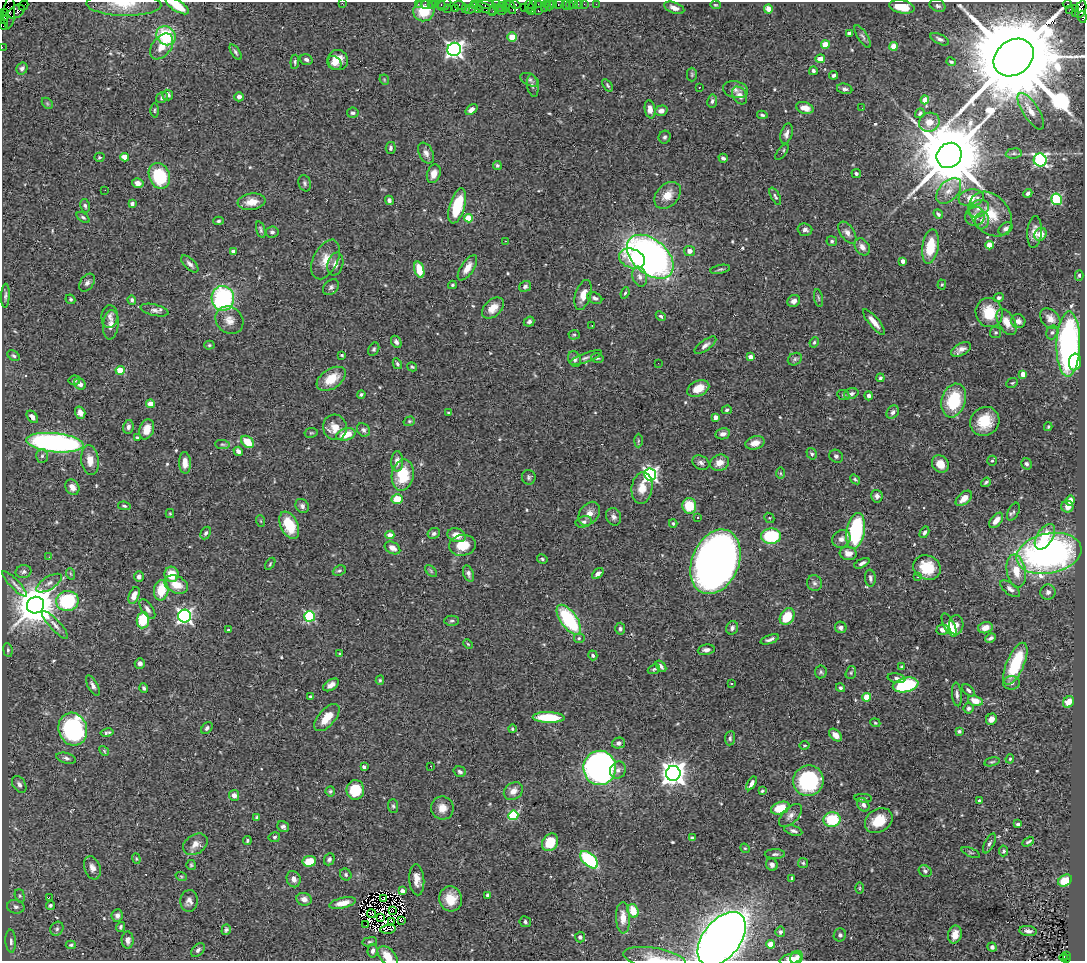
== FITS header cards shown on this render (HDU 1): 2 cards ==
NAXIS1  =                 1083
NAXIS2  =                  959

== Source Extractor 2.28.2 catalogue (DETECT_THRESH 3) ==
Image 1083 x 959 px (HDU 1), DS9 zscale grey, 1 PNG px = 1 image px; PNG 1087 x 963 px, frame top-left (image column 1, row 959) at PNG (2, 2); each listed source drawn as its Kron ellipse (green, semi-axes under 4 px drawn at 4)
Background 0.693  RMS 0.037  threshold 0.111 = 3 sigma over >= 5 px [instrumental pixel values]
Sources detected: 570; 3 with non-positive FLUX_AUTO (blend fragments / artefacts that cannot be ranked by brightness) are neither listed nor drawn; of the other 567, the 500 brightest by FLUX_AUTO listed and drawn (67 fainter detections omitted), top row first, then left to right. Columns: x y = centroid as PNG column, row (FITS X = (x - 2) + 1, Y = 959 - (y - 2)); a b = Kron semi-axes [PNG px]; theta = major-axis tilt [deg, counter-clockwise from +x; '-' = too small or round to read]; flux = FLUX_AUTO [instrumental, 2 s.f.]
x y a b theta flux
342 3 2 2 - 62
124 4 37 11 -1 56
418 4 2 2 - 23
425 4 2 2 - 28
431 4 2 2 - 40
435 4 3 3 - 40
441 4 4 3 - 70
496 4 4 2 - 130
507 4 3 2 - 29
515 4 5 3 - 130
538 4 3 2 - 48
547 4 3 2 - 67
554 4 2 2 - 27
559 4 5 3 - 72
574 4 3 3 - 57
579 4 3 2 - 20
584 4 2 2 - 24
596 4 2 2 - 6.2
1067 4 4 3 - 230
444 5 7 5 34 150
460 5 6 4 -19 80
474 5 4 2 - 54
486 5 8 4 -1 170
550 5 5 3 - 77
566 5 5 2 - 20
715 5 5 4 - 3.1
24 6 5 2 - 45
177 6 13 5 -32 40
529 6 6 2 90 81
569 6 2 2 - 8.8
938 6 8 6 -24 7.6
501 7 5 3 - 230
511 7 7 3 -64 160
524 7 2 2 - 43
532 7 8 3 67 160
544 7 3 2 - 55
902 7 13 6 -12 53
471 8 7 3 43 68
478 8 4 3 - 120
484 8 13 3 -26 380
505 8 4 2 - 78
674 8 10 5 -20 14
1076 8 3 3 - 250
447 9 3 2 - 44
455 9 3 3 - 94
465 9 3 2 - 79
768 9 4 4 - 37
1070 9 2 2 - 11
1081 9 9 5 72 410
494 10 6 2 56 61
501 10 5 3 - 200
16 11 9 6 30 370
424 11 11 10 - 75
532 11 3 3 - 140
538 11 3 2 - 120
5 13 3 2 - 33
9 13 16 6 86 410
1075 13 2 2 - 18
4 17 4 2 - 40
1082 17 6 4 -82 150
3 20 3 3 - 58
4 25 5 4 - 140
849 34 4 4 - 8
166 36 10 9 - 140
512 37 4 4 - 78
863 37 13 5 -58 7.4
940 39 10 5 -27 7.8
825 45 4 4 - 62
162 46 14 9 53 35
894 46 4 4 - 49
2 47 2 2 - 18
454 49 7 6 - 1000
236 52 9 4 -56 5.8
1014 57 21 17 37 80000
306 59 6 5 - 8.2
820 59 5 4 - 35
338 60 10 10 - 30
295 62 7 4 85 4.6
951 62 5 3 - 5.5
334 63 8 6 -47 16
22 68 6 5 - 7.4
813 71 4 4 - 5.4
692 74 7 5 -90 4
834 75 4 3 - 5.7
384 80 5 4 - 2.9
530 80 10 6 -26 6.6
608 85 7 3 -56 3.7
533 86 11 5 -81 7.5
699 87 3 2 - 12
845 89 8 5 -11 7.7
735 90 13 8 -12 12
168 95 5 5 - 11
740 95 9 6 -60 17
239 97 5 4 - 10
162 98 6 5 - 6
925 100 4 4 - 42
712 101 6 5 - 5.4
47 103 6 4 -45 3.3
805 108 9 5 -16 26
862 108 2 2 - 3.5
650 109 9 5 -80 16
154 110 7 3 90 3.2
471 110 7 4 37 15
661 111 6 5 - 14
1031 111 21 8 -58 28
353 113 6 5 - 5.7
920 113 5 4 - 5
762 115 5 3 - 4.4
929 122 10 9 - 29
786 134 10 5 73 10
665 137 6 6 - 5.5
391 148 6 5 - 6.4
782 152 9 3 53 4.5
426 153 11 7 -63 12
1014 153 8 5 6 5.5
949 155 13 12 - 32000
99 157 5 4 - 3.7
125 157 4 4 - 49
723 158 4 3 - 5.6
1040 160 6 6 - 450
497 165 4 4 - 4.1
856 173 5 4 - 5.4
434 174 9 6 69 22
159 176 13 10 -67 150
138 183 6 5 - 15
305 183 8 6 -73 5.9
105 190 2 2 - 19
949 191 15 9 46 25
1028 193 5 3 - 6.1
668 195 15 11 46 35
775 196 9 4 -62 4.7
971 198 12 8 9 31
1057 199 6 5 - 190
389 200 5 4 - 6.7
251 202 14 8 8 32
132 204 4 4 - 7.3
85 206 7 4 -75 5.1
457 206 18 7 74 120
978 209 11 8 26 16
938 214 5 3 - 4.9
991 214 25 18 -49 69
975 216 10 9 - 19
83 217 7 4 -36 4.7
468 218 4 4 - 64
218 221 5 4 - 4.3
982 221 9 7 71 13
1006 229 8 5 41 7.6
261 230 9 4 -73 5
805 230 7 6 - 8.8
272 232 6 5 - 6.2
1034 232 16 7 85 22
847 233 12 7 -55 14
1041 234 7 5 50 26
505 241 3 2 - 3.5
832 241 5 5 - 4.5
989 245 4 4 - 45
862 247 9 7 -56 14
930 247 17 8 81 78
234 251 4 4 - 18
689 251 5 5 - 14
650 257 27 17 -41 1300
326 259 21 12 64 36
632 259 13 9 -21 48
903 261 4 4 - 9.3
190 264 11 5 -45 11
335 264 12 7 75 16
467 268 14 6 56 22
720 269 10 4 11 4.8
419 270 8 4 -73 53
1079 275 5 4 - 3.6
640 277 10 7 -72 13
87 283 10 6 54 8.5
942 284 5 4 - 2.8
452 285 4 3 - 3.5
525 286 6 5 - 6.8
331 287 9 6 42 8
625 293 6 4 69 3.5
583 295 15 7 72 28
5 296 12 4 87 6.3
223 298 12 11 - 320
595 298 8 5 -26 7
818 298 9 3 -79 3.7
999 298 5 4 - 6.3
70 299 5 4 - 4.4
132 300 4 4 - 6.6
794 301 6 5 - 12
493 308 13 8 42 26
154 310 14 5 -14 11
989 313 15 13 -72 77
661 316 5 4 - 5.3
110 317 11 8 87 11
1050 319 12 8 -48 18
229 320 15 13 -43 25
1018 321 7 7 - 13
529 322 5 5 - 6.6
874 322 16 5 -50 22
1007 322 14 8 -60 34
111 325 15 7 85 18
592 325 3 2 - 3.1
1052 332 7 5 72 5.5
996 333 5 5 - 4.3
574 335 5 5 - 4.1
396 342 6 5 - 7.6
814 342 5 3 - 3.4
1068 344 32 12 89 660
209 345 5 4 - 3.5
705 345 13 5 36 10
374 349 7 5 62 4.4
961 349 11 5 30 15
342 355 3 3 - 3
14 356 7 4 -37 4.8
750 357 4 3 - 18
586 358 17 5 20 9.6
597 358 6 5 - 3.8
575 359 8 6 -67 8.6
795 359 7 6 - 6.3
1075 362 8 6 84 38
658 363 2 2 - 3.6
397 364 6 4 -60 4.7
412 367 5 4 - 3.4
120 370 4 4 - 71
1023 374 4 4 - 26
880 378 4 3 - 4.3
331 379 16 9 34 57
74 380 6 5 - 6
1012 383 6 5 - 3.7
80 384 6 5 - 11
698 388 11 7 25 37
361 394 4 4 - 4.5
851 394 7 5 18 8.3
843 395 6 5 - 3.5
869 396 4 4 - 7.2
954 400 17 11 73 130
151 404 4 4 - 42
727 410 5 4 - 4.4
893 412 7 5 56 7.3
80 413 6 5 - 13
448 413 4 3 - 2.9
32 417 7 5 -52 13
715 417 4 4 - 24
409 421 6 4 19 3.6
985 421 15 14 - 64
128 427 7 5 78 8.3
335 427 13 12 - 30
1048 427 4 3 - 3
147 429 10 7 72 32
363 430 7 6 - 7.8
311 433 7 5 10 3.8
346 434 10 6 14 42
723 434 7 5 11 12
137 437 4 3 - 3.7
638 441 7 3 89 3.3
247 442 7 5 -42 52
55 443 29 9 -5 630
755 443 10 6 15 21
222 444 7 4 -6 4.5
238 451 5 4 - 8
812 454 6 4 -56 4.9
42 456 7 6 - 6
836 456 7 6 - 6.8
90 460 15 8 -83 29
397 461 10 6 89 14
992 461 5 4 - 3.7
185 463 11 6 -88 23
701 463 9 6 -30 10
719 463 9 8 - 23
940 464 9 8 - 32
1026 464 6 5 - 5.9
780 473 6 4 -89 3.4
650 474 6 6 - 650
403 475 15 11 78 91
529 477 7 7 - 5.8
855 479 6 4 -38 3.8
986 482 5 3 - 4.4
72 487 8 6 -61 17
642 488 16 10 83 33
877 496 6 5 - 9.8
964 498 9 6 42 24
397 499 6 5 - 45
1070 500 5 4 - 17
124 506 6 4 -10 4.5
302 506 7 6 - 7.7
689 506 8 7 - 65
1067 507 6 6 - 13
1013 512 9 5 64 6
170 514 4 4 - 2.7
589 514 13 9 54 20
614 517 9 7 -67 10
697 518 3 3 - 5.1
769 518 5 5 - 2.9
996 520 9 5 51 22
261 521 6 3 -71 3.2
584 522 8 5 13 7.2
673 523 4 3 - 3.2
289 525 14 8 -65 76
856 531 18 9 80 230
924 532 6 4 60 7.1
206 533 7 4 62 5.8
434 533 6 5 - 6.3
390 535 4 3 - 33
457 535 9 6 -21 25
771 536 10 8 2 150
1045 537 14 8 58 58
841 539 9 8 - 15
462 545 13 10 8 48
392 548 8 5 -29 18
848 553 8 6 -6 20
1049 553 33 20 11 880
49 557 2 2 - 4.3
542 559 5 4 - 5
715 562 33 23 68 1800
862 563 8 4 26 8.1
270 564 7 3 55 3.2
927 568 14 12 -25 74
339 571 7 5 24 4.8
431 571 7 4 -46 4
1016 571 17 9 -80 46
23 572 8 6 13 7.4
468 573 8 5 -69 8.5
71 574 6 3 -70 3
172 574 7 7 - 46
598 574 6 4 42 12
139 577 5 4 - 9.5
918 577 3 3 - 4.7
870 578 8 5 -86 7.9
49 583 14 6 31 13
814 583 8 7 - 8.4
15 584 17 5 -46 11
176 584 12 8 -24 37
1010 589 11 5 -37 9.7
161 590 10 7 83 59
1048 592 7 7 - 8.6
134 595 9 5 68 27
67 601 11 10 - 210
35 605 9 8 - 9000
147 609 11 5 -57 12
185 616 6 6 - 750
310 616 5 5 - 250
787 617 9 6 57 72
143 620 8 6 83 91
569 620 17 8 -54 200
452 621 7 5 3 4.7
55 625 18 5 -47 14
949 625 13 5 -63 53
956 625 10 7 87 14
841 627 6 5 - 8
732 628 7 6 - 8
985 628 7 5 14 20
620 629 6 5 - 5.6
228 630 3 3 - 4
942 630 6 5 - 11
579 638 6 5 - 4.3
990 638 6 3 24 6.1
770 639 9 4 19 8.1
468 644 5 4 - 3.1
8 650 7 4 -82 4.5
706 650 8 5 9 9.1
340 654 4 4 - 3.2
593 655 5 4 - 4.9
140 663 5 5 - 9.2
1015 664 22 8 67 130
661 666 7 3 -52 7.6
901 667 3 3 - 2.8
654 669 6 4 22 3.7
821 672 6 5 - 4.7
851 673 6 5 - 4.1
897 678 9 4 -13 7.4
380 680 4 4 - 3.4
1011 683 8 7 - 9.8
731 684 3 3 - 3.3
93 685 11 5 -61 8.9
331 685 8 5 32 14
906 685 13 7 13 210
144 688 5 4 - 5.3
840 688 5 4 - 5
968 690 7 4 -44 5.7
957 694 12 5 -83 8.8
310 696 4 3 - 2.8
867 697 4 4 - 65
975 701 7 5 -17 29
1068 702 6 5 - 29
968 708 5 5 - 6
549 717 16 5 -2 100
327 718 16 8 49 40
991 719 6 5 - 15
875 723 5 4 - 3.1
207 728 7 5 52 6
73 729 17 14 -74 450
512 729 4 4 - 3.6
959 731 4 3 - 4.3
107 733 7 3 11 5.8
835 735 7 5 -42 18
730 738 7 5 84 5.6
618 743 6 5 - 8.6
805 745 5 4 - 3.7
104 751 5 4 - 2.9
66 758 10 5 -15 7.4
1010 759 5 4 - 3
992 762 8 4 14 4.2
430 766 3 2 - 6.7
364 767 4 3 - 9
600 768 17 16 - 870
618 770 9 7 59 11
460 772 6 5 - 6.8
673 773 7 7 - 2500
808 781 15 15 - 240
752 783 8 4 57 11
19 784 9 6 -57 9.3
355 790 10 9 - 73
330 791 5 4 - 4.2
513 791 10 8 36 20
762 791 4 3 - 3.3
234 795 5 5 - 13
863 798 9 4 -5 5.5
979 800 4 3 - 4.8
863 805 7 5 -60 9
393 806 7 5 -87 5
442 808 11 11 - 25
780 808 10 6 20 65
513 815 5 4 - 170
790 816 14 7 45 15
256 818 4 3 - 3.4
832 819 8 7 - 110
879 821 15 11 34 56
1018 824 4 3 - 4.9
283 827 6 5 - 6
793 831 9 5 -16 8.6
274 837 6 5 - 4.9
692 838 4 3 - 6.4
247 841 4 3 - 3.6
550 842 9 7 55 72
1028 842 6 3 30 4.1
989 843 11 5 63 6.9
195 844 13 9 32 20
745 848 5 4 - 2.8
1003 851 5 4 - 5.3
971 852 10 3 -23 3.7
775 854 10 5 1 6.6
136 859 5 4 - 3
329 859 6 5 - 5.6
589 860 11 6 -43 230
309 861 7 5 7 51
803 863 5 5 - 3.9
191 865 5 5 - 3.6
772 865 6 5 - 9.2
92 868 12 8 -71 16
925 871 7 5 -32 6.4
346 875 6 5 - 4.7
181 876 6 3 -19 2.8
792 878 4 3 - 3.7
294 879 8 7 - 13
417 880 15 7 -85 22
1065 881 7 5 31 48
859 888 6 3 89 2.8
402 891 4 4 - 19
488 895 4 3 - 13
20 896 7 5 -73 4.4
49 897 3 2 - 23
384 898 2 2 - 3
304 899 8 6 -18 13
451 899 12 11 - 41
189 901 11 8 86 14
342 903 14 5 12 22
50 905 5 4 - 4.9
16 907 9 7 -11 9
392 910 3 2 - 3.1
633 911 7 5 -72 48
372 914 4 3 - 3
117 915 6 5 - 9.4
381 917 3 2 - 5.2
623 918 16 7 -87 27
401 921 3 3 - 3.4
392 922 4 3 - 3
525 922 6 5 - 7.1
366 925 3 2 - 14
120 927 5 3 - 4.6
57 929 7 6 - 6.5
388 929 8 3 6 9.8
226 930 5 4 - 5.2
1028 931 9 5 -8 9.6
780 932 5 5 - 5.9
955 934 9 6 77 24
840 935 6 6 - 6.3
580 937 5 5 - 6.3
722 939 31 18 52 3500
128 940 8 6 -88 12
11 941 11 5 -85 8.8
370 942 7 4 9 4.3
771 944 4 4 - 55
71 945 5 4 - 3.8
992 947 5 4 - 9
198 950 8 5 45 7.1
373 951 7 5 84 7.9
1066 955 3 2 - 160
388 956 12 7 -45 32
654 958 31 10 -9 36
796 958 7 6 - 11
1063 958 4 3 - 58
791 959 11 5 15 26
1066 959 3 3 - 76
At the frame edge (FLAGS 8, measured only in part): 10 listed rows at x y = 342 3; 124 4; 177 6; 1082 17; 3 20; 2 47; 722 939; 388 956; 654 958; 791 959
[67 fainter detections neither listed nor drawn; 3 non-positive-flux detections neither listed nor drawn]